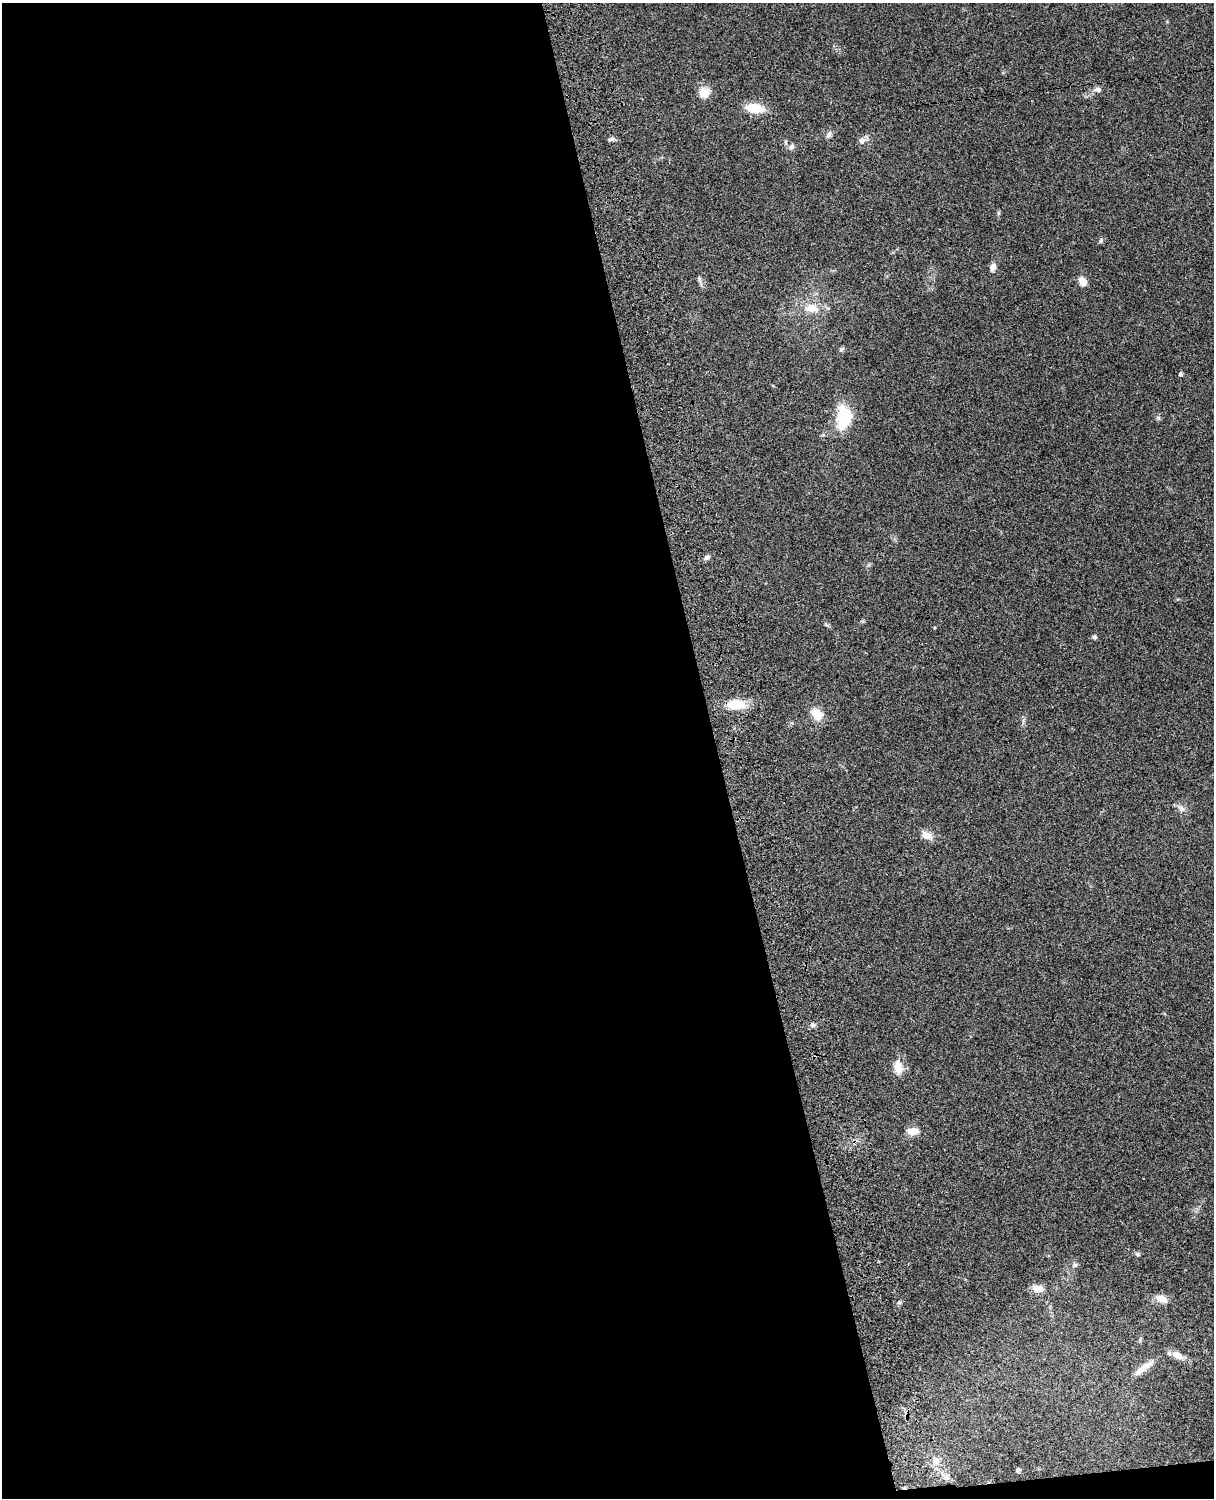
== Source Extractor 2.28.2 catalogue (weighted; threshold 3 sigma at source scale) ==
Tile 9 of 4 x 3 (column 1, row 3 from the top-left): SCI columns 121-1332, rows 277-1772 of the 5088 x 4927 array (HDU 1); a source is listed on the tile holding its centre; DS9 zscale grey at full resolution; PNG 1216 x 1500 px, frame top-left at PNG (2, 3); no overlay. Shown black and unused: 60% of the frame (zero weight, under 3 of 4 exposures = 6% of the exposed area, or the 3 px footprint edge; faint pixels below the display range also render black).
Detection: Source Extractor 2.28.2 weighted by HDU 2 'WHT'; one run over the whole footprint, this tile lists its part. Background 0.077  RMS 0.0059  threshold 0.0263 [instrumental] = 3 sigma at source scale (4.5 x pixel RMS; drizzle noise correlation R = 1.50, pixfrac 1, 0.05/0.05 arcsec/px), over >= 5 px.
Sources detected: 38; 1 inside a brighter listed object's ellipse — not listed separately; the other 37 listed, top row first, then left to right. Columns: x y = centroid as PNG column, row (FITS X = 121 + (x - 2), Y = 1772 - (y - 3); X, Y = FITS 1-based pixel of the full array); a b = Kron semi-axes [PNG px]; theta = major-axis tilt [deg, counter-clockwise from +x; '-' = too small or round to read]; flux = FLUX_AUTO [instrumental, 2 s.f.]
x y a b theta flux
1098 89 10 7 -8 2.1
704 93 12 12 - 7.1
755 108 19 10 -7 13
829 135 9 6 64 1.8
611 139 10 5 9 1.4
862 141 9 8 - 2.6
786 142 8 4 90 1
791 147 9 7 40 1.9
1101 241 7 5 70 0.98
993 267 8 6 74 3.6
699 279 12 4 -72 1.5
1083 281 10 8 -64 4.9
811 308 20 11 -4 9.4
841 349 7 5 68 1
1180 374 4 4 - 1.3
844 417 30 18 85 21
1158 418 6 6 - 1.1
707 557 9 5 42 1.7
1095 637 5 5 - 1.2
736 704 21 11 4 14
816 714 17 12 -44 7.4
1023 721 9 4 77 1.2
1182 808 10 7 -46 2.6
927 835 18 10 -25 4.3
812 1025 7 5 19 1.3
898 1067 19 11 -81 6.7
913 1131 13 9 3 5.3
1138 1254 7 5 -17 1.1
1075 1265 7 6 - 1.5
1038 1289 14 9 -10 5.6
1161 1299 15 8 -23 5.5
899 1302 6 4 -46 0.79
1178 1355 18 9 -34 4.7
1143 1368 31 8 36 6.9
936 1461 10 9 - 4.1
1018 1470 5 4 - 1.6
946 1477 9 7 -29 2.1